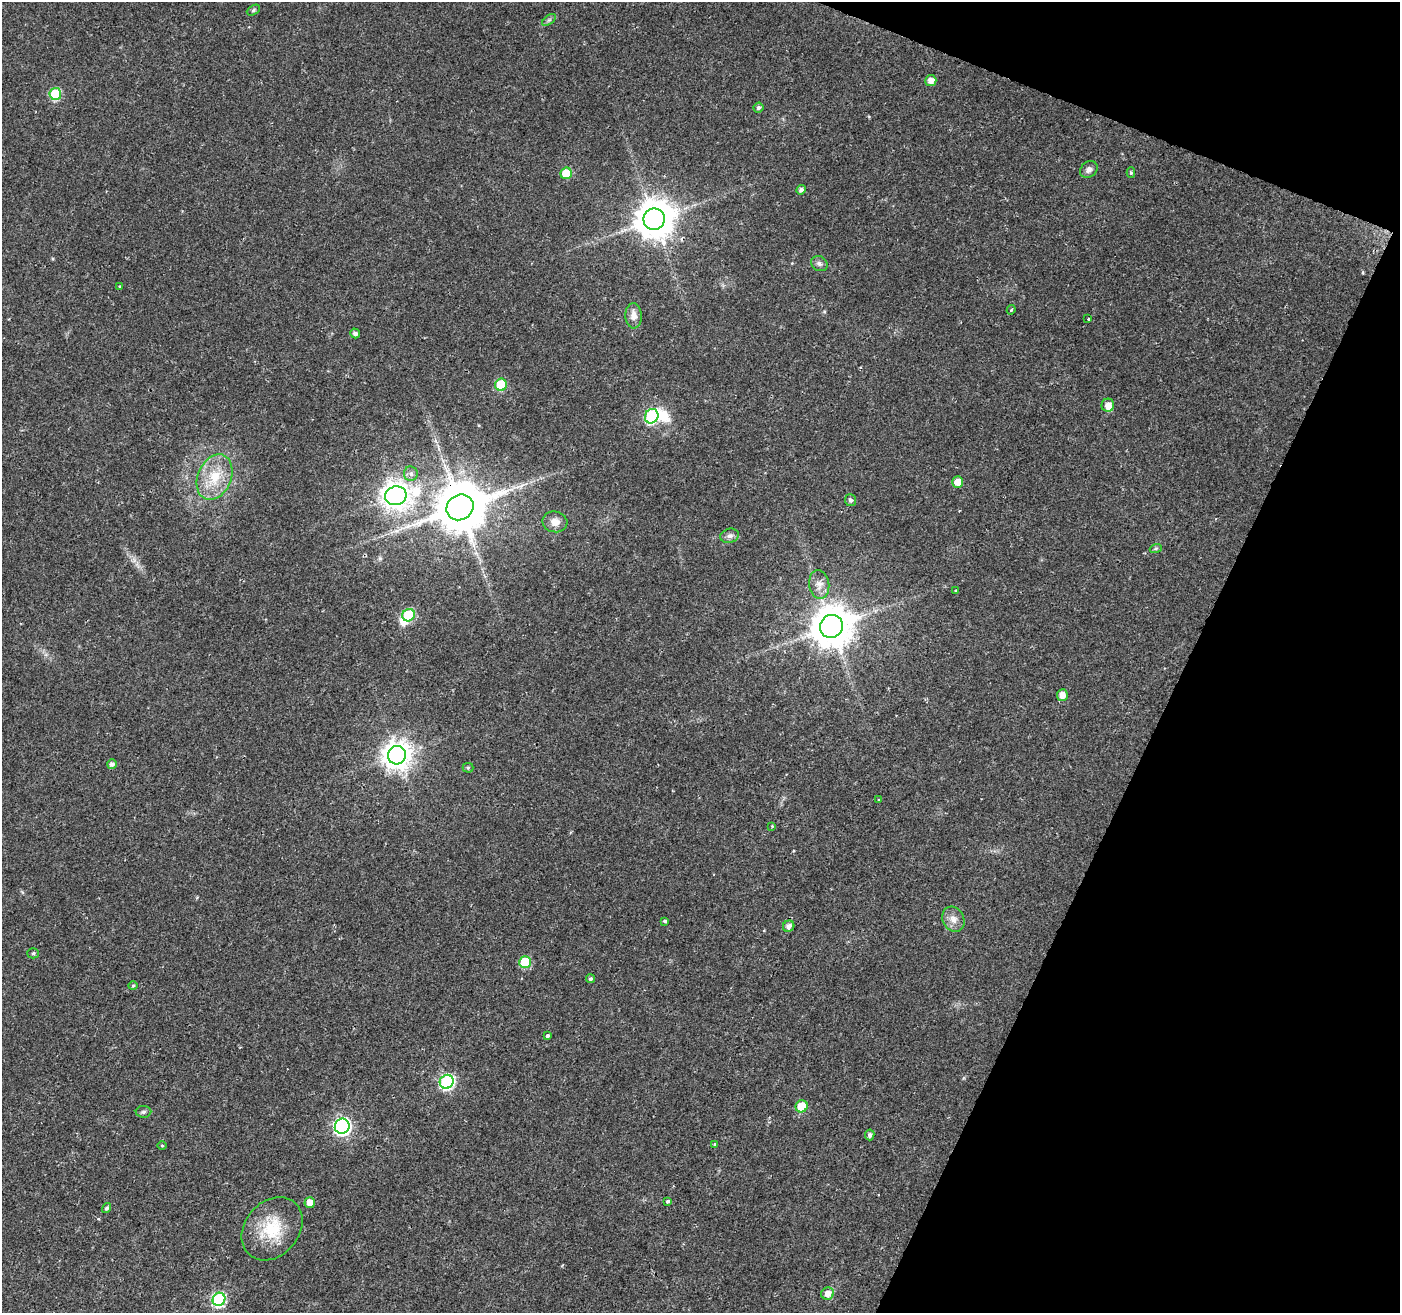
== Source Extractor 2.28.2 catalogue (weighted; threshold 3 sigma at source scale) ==
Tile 8 of 4 x 4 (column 4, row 2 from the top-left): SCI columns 4199-5596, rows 2895-4205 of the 5596 x 5722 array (HDU 1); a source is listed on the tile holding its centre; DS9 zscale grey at full resolution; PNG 1402 x 1315 px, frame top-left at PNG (2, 2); each listed source drawn as its Kron ellipse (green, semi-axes under 4 px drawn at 4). Shown black and unused: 19% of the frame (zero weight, under 2 of 3 exposures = <1% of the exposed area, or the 3 px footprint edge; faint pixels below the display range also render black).
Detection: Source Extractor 2.28.2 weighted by HDU 2 'WHT'; one run over the whole footprint, this tile lists its part. Background 0.0211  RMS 0.003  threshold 0.0135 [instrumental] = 3 sigma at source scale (4.5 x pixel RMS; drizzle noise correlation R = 1.50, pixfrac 1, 0.0396/0.0396 arcsec/px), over >= 5 px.
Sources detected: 63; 2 inside a brighter object's white glare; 1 cosmic-ray / hot-pixel residue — neither listed nor drawn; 1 inside a brighter listed object's ellipse — not listed separately; the other 59 listed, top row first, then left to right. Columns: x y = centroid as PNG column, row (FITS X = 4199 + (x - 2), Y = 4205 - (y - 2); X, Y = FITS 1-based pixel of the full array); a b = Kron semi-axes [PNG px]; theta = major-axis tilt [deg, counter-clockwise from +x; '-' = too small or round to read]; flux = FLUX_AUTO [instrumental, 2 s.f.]
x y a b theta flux
253 10 7 4 28 0.51
549 20 8 4 36 0.64
931 81 5 5 - 2
55 94 6 6 - 18
758 107 5 5 - 0.81
1089 169 9 7 39 1.3
566 173 6 5 - 7.7
1131 173 5 4 - 0.42
801 190 5 4 - 1.1
654 219 11 10 - 780
819 264 9 7 -30 0.94
120 287 3 3 - 0.6
1011 310 4 4 - 0.51
634 316 12 8 -87 2.4
1088 319 3 3 - 0.82
355 333 5 4 - 1.1
501 385 6 6 - 14
1108 405 6 6 - 2.2
652 416 7 6 - 37
411 474 7 7 - 1.1
214 477 23 16 67 9.3
958 482 5 5 - 3.1
396 496 11 9 12 320
850 500 6 5 - 0.89
460 507 14 12 31 1700
555 522 12 10 -13 2.6
730 536 9 7 14 1.1
1156 548 6 4 19 0.45
819 584 14 10 -83 2.5
955 591 3 3 - 2.4
409 615 6 6 - 21
831 626 11 11 - 900
1062 695 6 5 - 2.3
397 755 9 9 - 370
112 764 5 5 - 1.1
468 768 5 5 - 0.38
878 800 4 2 - 0.25
772 826 4 3 - 0.3
953 919 13 10 -63 2.4
665 921 4 3 - 0.83
789 926 6 5 - 1.6
33 953 5 5 - 0.47
525 962 6 6 - 13
590 979 4 4 - 0.56
133 986 5 3 - 0.31
547 1036 3 3 - 2.5
447 1082 7 6 - 50
802 1106 6 6 - 7.6
143 1112 8 6 1 0.7
342 1126 7 7 - 87
870 1135 5 4 - 0.94
715 1144 4 3 - 0.46
162 1145 5 3 - 0.29
668 1201 4 3 - 1.1
310 1203 5 5 - 2.9
107 1208 5 4 - 0.67
272 1229 35 27 49 13
828 1293 6 6 - 2.4
219 1299 7 6 - 44
Overlapping masked pixels (flux is a lower limit): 1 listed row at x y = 460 507